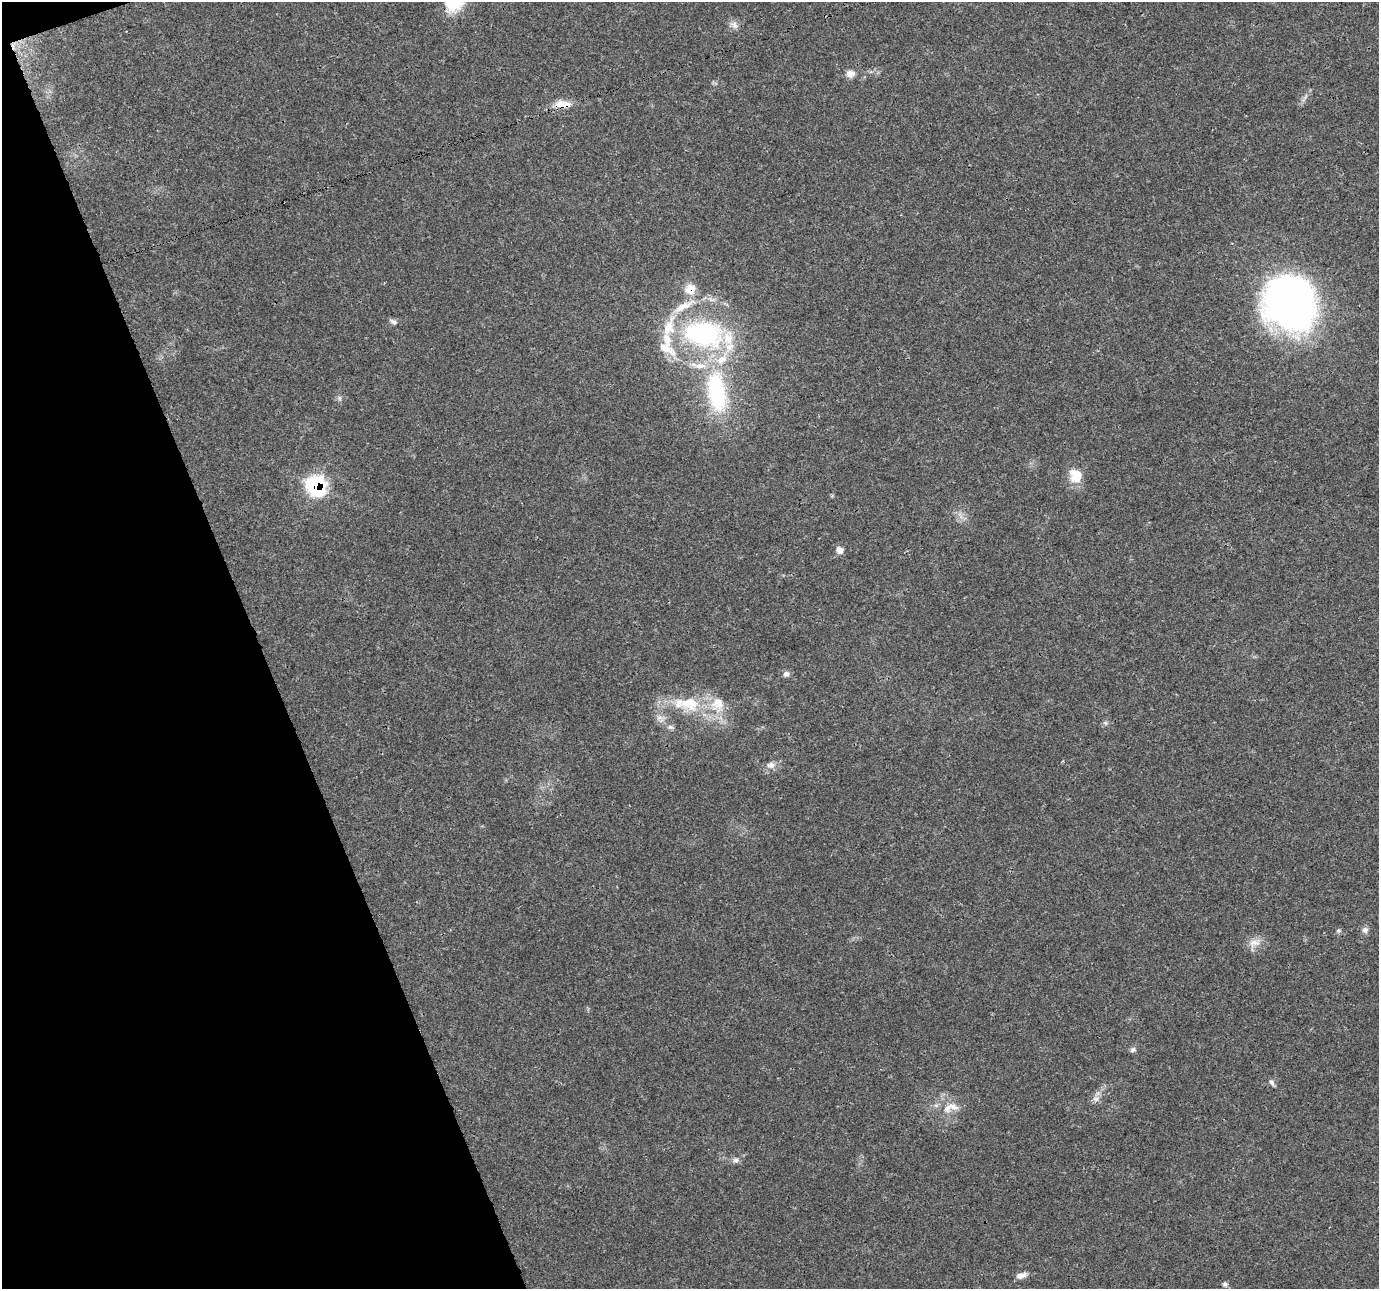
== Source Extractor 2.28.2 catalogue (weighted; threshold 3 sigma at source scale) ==
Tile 5 of 4 x 4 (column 1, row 2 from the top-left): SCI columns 1-1377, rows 2651-3937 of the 5511 x 5353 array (HDU 1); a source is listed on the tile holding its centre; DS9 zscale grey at full resolution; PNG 1381 x 1291 px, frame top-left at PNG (2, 2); no overlay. Shown black and unused: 19% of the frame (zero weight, under 3 of 4 exposures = <1% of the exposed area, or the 3 px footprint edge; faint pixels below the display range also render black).
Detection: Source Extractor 2.28.2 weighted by HDU 2 'WHT'; one run over the whole footprint, this tile lists its part. Background 0.0514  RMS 0.0037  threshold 0.0168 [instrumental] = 3 sigma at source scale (4.5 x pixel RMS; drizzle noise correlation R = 1.50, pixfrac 1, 0.0396/0.0396 arcsec/px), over >= 5 px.
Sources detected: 37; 9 inside a brighter listed object's ellipse — not listed separately; the other 28 listed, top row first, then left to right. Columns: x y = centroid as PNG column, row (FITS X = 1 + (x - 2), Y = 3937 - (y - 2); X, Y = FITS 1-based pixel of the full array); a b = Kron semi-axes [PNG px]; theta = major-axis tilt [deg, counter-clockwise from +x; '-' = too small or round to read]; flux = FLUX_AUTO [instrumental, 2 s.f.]
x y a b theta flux
734 25 13 7 -46 1.9
850 74 10 8 13 2.5
562 104 21 9 -2 4.9
690 289 15 14 - 5.8
1290 301 50 46 -83 200
393 322 10 5 -31 1.1
703 334 56 36 -9 64
717 392 52 23 -80 41
340 398 7 4 -89 0.73
1076 475 18 15 -68 7.3
316 485 11 10 - 66
839 550 9 7 -65 2.4
786 674 8 7 - 1.4
690 703 32 20 -6 16
659 718 9 6 6 1.5
1105 723 6 5 - 0.75
670 727 9 6 -26 1.1
771 765 11 9 20 2.2
1365 930 8 8 - 1.5
1339 931 6 6 - 0.76
1254 943 18 11 14 3.8
1133 1050 9 7 28 1
1271 1082 9 6 -61 1.2
1096 1099 8 7 - 1.5
947 1108 13 11 78 3.6
736 1160 8 8 - 1.3
1021 1276 13 7 14 2.3
1225 1284 7 6 - 0.85
Overlapping masked pixels (flux is a lower limit): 3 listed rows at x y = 562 104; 690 289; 316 485